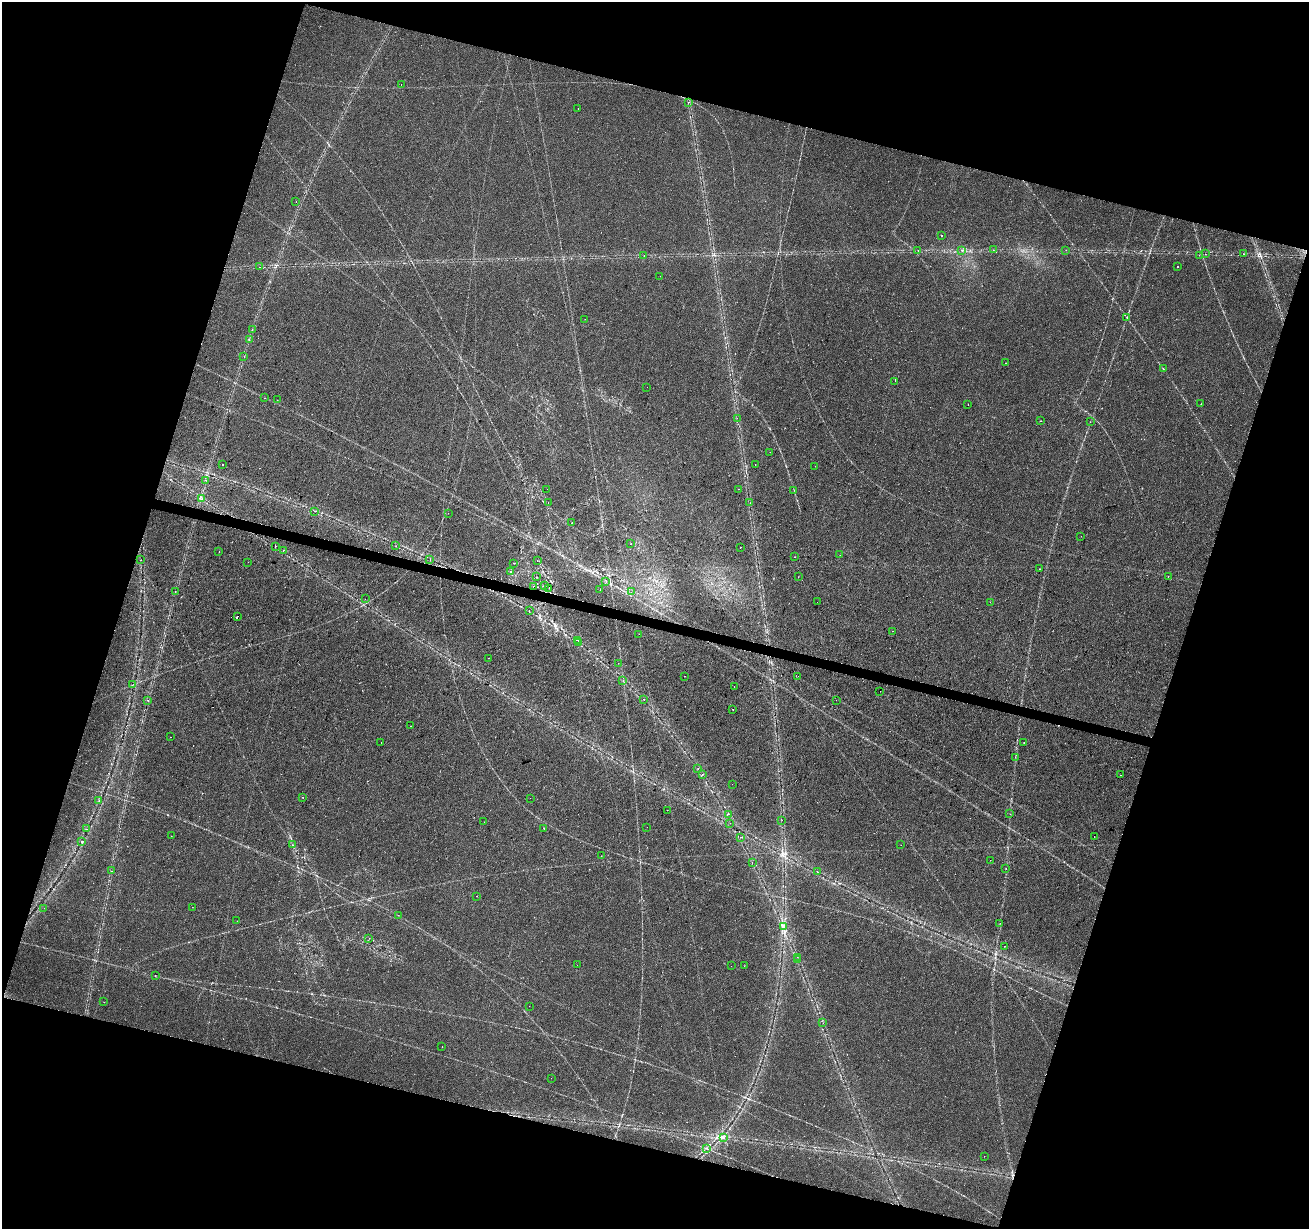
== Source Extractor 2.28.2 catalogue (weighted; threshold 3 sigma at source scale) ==
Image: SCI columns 9-5236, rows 287-5193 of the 5255 x 5425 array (HDU 1 of 3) = the unmasked area's bounding box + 8 px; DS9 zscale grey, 4 x 4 block average (1 PNG px = mean of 4 x 4 image px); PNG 1311 x 1231 px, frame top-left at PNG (2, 2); each listed source drawn as its Kron ellipse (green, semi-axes under 4 px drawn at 4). Shown black and unused: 35% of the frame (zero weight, under 2 of 3 exposures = <1% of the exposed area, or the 3 px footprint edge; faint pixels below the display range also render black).
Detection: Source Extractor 2.28.2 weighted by HDU 2 'WHT'. Background 0.0227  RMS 0.0036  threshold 0.0163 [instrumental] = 3 sigma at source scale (4.5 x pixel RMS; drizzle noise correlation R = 1.50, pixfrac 1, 0.0396/0.0396 arcsec/px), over >= 5 px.
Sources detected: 171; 19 cosmic-ray / hot-pixel residue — neither listed nor drawn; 2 coinciding with a brighter row at this scale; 1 inside a brighter listed object's ellipse — not listed separately; the other 149 listed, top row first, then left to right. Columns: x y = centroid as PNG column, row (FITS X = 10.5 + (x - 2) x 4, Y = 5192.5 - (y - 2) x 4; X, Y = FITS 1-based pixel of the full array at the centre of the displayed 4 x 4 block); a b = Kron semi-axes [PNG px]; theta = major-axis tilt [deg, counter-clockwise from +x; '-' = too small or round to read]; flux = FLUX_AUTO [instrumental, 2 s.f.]
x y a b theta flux
401 85 2 2 - 0.6
689 102 2 2 - 1.3
578 109 2 2 - 0.46
296 202 2 2 - 0.5
941 235 2 2 - 2.7
918 250 2 2 - 0.53
961 250 2 2 - 0.5
993 250 2 2 - 0.51
1066 250 2 2 - 0.42
1205 254 2 2 - 0.43
1243 254 2 2 - 1.7
1199 255 2 2 - 0.32
644 256 2 2 - 0.8
1178 266 2 2 - 0.66
260 267 2 2 - 0.76
660 276 2 2 - 0.4
1127 317 2 2 - 0.8
585 319 2 2 - 0.25
252 330 2 2 - 1.4
249 339 2 2 - 1.9
244 357 2 2 - 0.43
1006 363 2 2 - 2.5
1163 369 2 2 - 0.87
895 381 2 2 - 0.32
647 387 2 2 - 0.57
265 398 2 2 - 0.5
277 400 2 2 - 0.86
968 404 2 2 - 1.4
1201 404 2 2 - 1.3
737 418 2 2 - 1.1
1040 421 2 2 - 0.76
1090 422 2 2 - 0.45
770 452 2 2 - 0.95
222 465 2 2 - 1
755 465 2 2 - 0.53
815 466 2 2 - 0.96
205 480 2 2 - 0.5
547 489 2 2 - 0.42
739 489 2 2 - 0.95
794 490 2 2 - 0.46
202 499 2 2 - 1.9
548 502 2 2 - 1.4
750 503 2 2 - 0.6
314 511 2 2 - 2.4
448 513 2 2 - 0.56
572 523 2 2 - 1.2
1081 536 2 2 - 0.27
631 544 2 2 - 0.97
275 546 2 2 - 2.3
396 546 2 2 - 0.43
740 547 2 2 - 1.2
283 550 2 2 - 2.6
219 552 2 2 - 0.43
840 555 2 2 - 0.81
794 557 2 2 - 0.58
430 559 2 2 - 2.2
141 560 2 2 - 2.2
537 561 2 2 - 0.83
248 562 2 2 - 1
514 563 2 2 - 0.49
1039 569 2 2 - 0.69
510 572 2 2 - 0.94
1168 576 2 2 - 0.55
537 577 2 2 - 1.2
798 577 2 2 - 0.36
606 581 2 2 - 0.56
544 585 2 2 - 1.3
533 586 2 2 - 2.2
549 588 2 2 - 0.67
600 590 2 2 - 0.59
175 592 2 2 - 0.72
631 592 2 2 - 0.5
365 599 2 2 - 0.34
817 602 2 2 - 0.41
990 602 2 2 - 0.72
529 610 2 2 - 0.42
237 616 2 2 - 2.7
893 631 2 2 - 1.8
639 634 2 2 - 1.7
578 641 2 2 - 0.87
579 643 2 2 - 1.4
488 658 2 2 - 1.8
618 663 2 2 - 0.21
684 676 2 2 - 0.58
798 676 2 2 - 0.49
623 681 2 2 - 0.53
132 685 2 2 - 3
734 686 2 2 - 2.5
880 691 2 2 - 2.3
644 699 2 2 - 0.85
148 700 2 2 - 1.1
836 700 2 2 - 0.43
733 709 2 2 - 2.3
411 726 2 2 - 0.97
171 737 2 2 - 0.95
381 742 2 2 - 1
1024 742 2 2 - 1
1015 757 2 2 - 0.49
698 769 2 2 - 1.3
702 774 2 2 - 1.6
1120 775 2 2 - 1.7
732 784 2 2 - 0.55
303 797 2 2 - 3.1
530 798 2 2 - 0.42
99 801 2 2 - 0.73
667 810 2 2 - 0.52
728 814 2 2 - 0.6
1010 814 2 2 - 0.61
782 820 2 2 - 0.4
484 822 2 2 - 0.85
730 823 2 2 - 0.45
647 827 2 2 - 0.29
544 828 2 2 - 1.6
87 829 2 2 - 0.45
171 836 2 2 - 0.5
1094 836 2 2 - 3.4
741 837 2 2 - 0.85
82 841 2 2 - 4.1
293 845 2 2 - 0.63
901 845 2 2 - 0.44
601 856 2 2 - 1.6
990 860 2 2 - 0.34
752 863 2 2 - 0.44
1006 868 2 2 - 0.55
111 871 2 2 - 0.41
817 872 2 2 - 0.57
477 896 2 2 - 0.49
192 907 2 2 - 0.62
44 908 2 2 - 0.54
398 915 2 2 - 0.49
237 921 2 2 - 0.86
1000 923 2 2 - 0.42
783 926 3 2 - 12
369 938 2 2 - 1.3
1005 946 2 2 - 1
797 957 2 2 - 0.42
797 959 2 2 - 1.2
577 965 2 2 - 0.33
731 966 2 2 - 0.3
744 966 2 2 - 0.52
155 975 2 2 - 0.55
104 1002 2 2 - 0.35
529 1006 2 2 - 0.35
823 1023 2 2 - 0.42
442 1047 2 2 - 0.37
551 1078 2 2 - 0.37
724 1138 2 2 - 0.95
707 1148 2 2 - 1
984 1156 2 2 - 1.3
Diffuse or blended objects may show on this block-average render without a row.